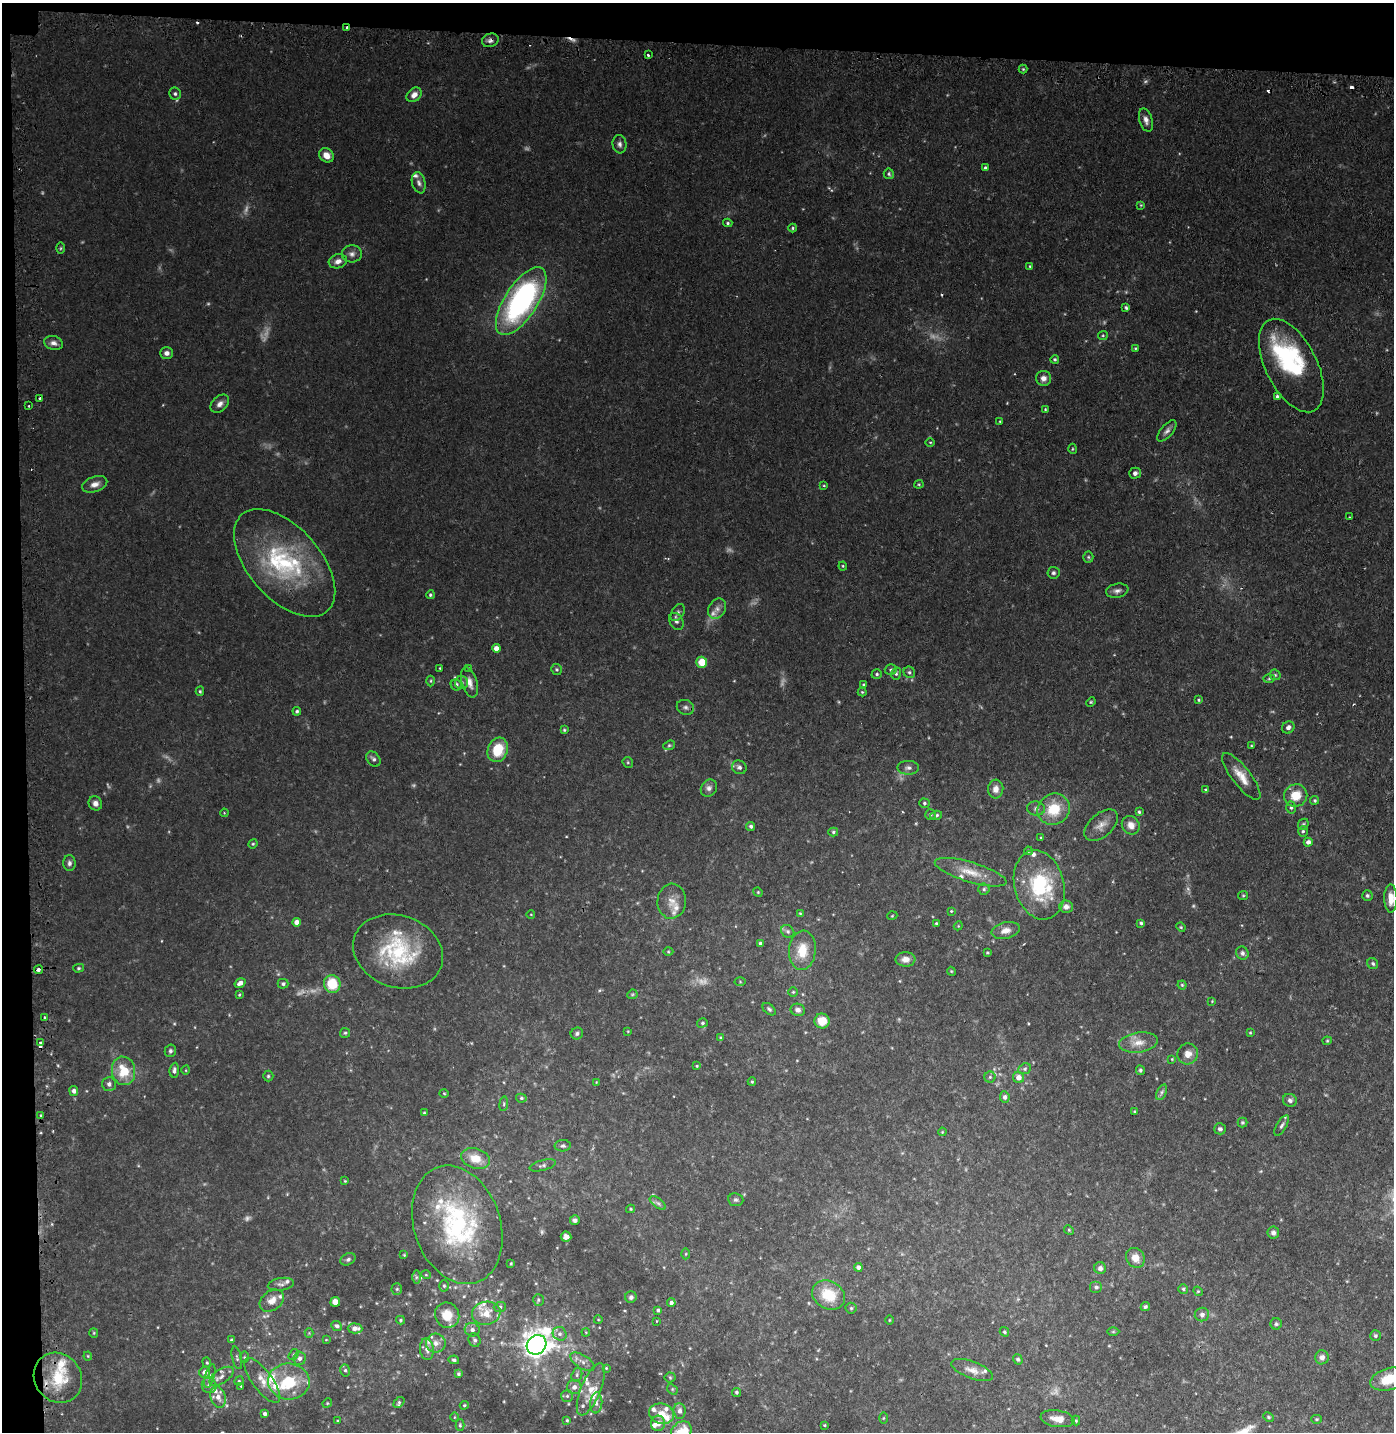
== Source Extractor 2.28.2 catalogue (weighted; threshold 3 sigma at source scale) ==
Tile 1 of 3 x 3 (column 1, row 1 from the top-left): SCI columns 94-1485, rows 2882-4311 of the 4364 x 4333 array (HDU 1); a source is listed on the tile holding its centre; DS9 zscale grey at full resolution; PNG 1396 x 1434 px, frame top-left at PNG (2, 3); each listed source drawn as its Kron ellipse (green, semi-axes under 4 px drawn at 4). Shown black and unused: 5% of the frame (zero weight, under 2 of 3 exposures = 4% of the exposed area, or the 3 px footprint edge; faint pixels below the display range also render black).
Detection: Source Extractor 2.28.2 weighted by HDU 2 'WHT'; one run over the whole footprint, this tile lists its part. Background 0.105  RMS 0.0083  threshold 0.0376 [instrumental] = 3 sigma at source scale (4.5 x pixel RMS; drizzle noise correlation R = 1.50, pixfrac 1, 0.05/0.05 arcsec/px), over >= 5 px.
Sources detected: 364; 20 too faint to see at this stretch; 7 cosmic-ray / hot-pixel residue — neither listed nor drawn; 35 inside a brighter listed object's ellipse — not listed separately; the other 302 listed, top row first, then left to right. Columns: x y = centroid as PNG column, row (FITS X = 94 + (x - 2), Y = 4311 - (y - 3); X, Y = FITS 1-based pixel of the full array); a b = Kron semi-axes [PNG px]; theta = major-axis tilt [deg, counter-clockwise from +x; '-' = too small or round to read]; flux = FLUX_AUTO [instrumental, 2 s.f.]
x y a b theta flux
347 28 3 2 - 3.6
490 40 8 6 18 3
648 55 3 3 - 6.5
1023 69 4 4 - 1
175 94 6 6 - 1.9
414 95 8 6 41 5.2
1146 120 12 6 -74 4.3
620 144 9 7 -85 3.1
326 155 8 6 -40 7.2
985 168 4 3 - 1.5
889 174 5 5 - 1.3
419 183 11 6 -76 3.5
1141 205 4 4 - 0.75
728 223 4 3 - 1.2
793 228 4 3 - 1.1
61 248 6 4 88 1
352 254 10 8 4 3.9
338 261 9 7 17 4.8
1030 266 4 3 - 0.86
521 301 39 16 57 200
1126 308 4 3 - 1.3
1103 335 5 4 - 1.1
53 343 10 7 -14 4.1
1135 348 4 3 - 0.84
167 353 6 5 - 3.4
1055 359 4 4 - 1.3
1291 366 51 25 -63 85
1043 378 7 7 - 4.4
1277 396 4 3 - 1.6
40 399 4 3 - 2.7
220 404 11 7 45 4.5
29 406 2 2 - 0.91
1045 409 4 3 - 0.77
1000 421 3 2 - 0.77
1167 431 13 6 49 3.4
930 442 4 3 - 0.74
1072 449 5 3 - 0.83
1135 473 6 5 - 3.4
95 484 13 7 18 5.5
919 484 4 4 - 0.96
824 485 4 3 - 0.84
1350 517 3 2 - 0.71
1088 557 5 5 - 1.3
285 563 64 36 -48 94
843 566 4 4 - 0.88
1053 573 6 6 - 1.9
1117 591 11 7 11 3.5
430 595 4 4 - 1.3
717 609 11 8 57 4.7
678 613 9 6 57 2.7
676 621 9 6 -60 2.7
496 648 4 4 - 5.3
702 662 5 5 - 16
440 668 3 3 - 0.71
469 668 4 3 - 0.88
557 670 5 5 - 1.3
891 670 6 5 - 1.5
909 672 6 5 - 1.7
877 674 5 5 - 1.5
896 674 6 5 - 1.6
1275 675 6 5 - 1.2
1269 678 5 3 - 1
431 681 5 3 - 0.99
469 682 15 7 -73 6.7
462 683 6 6 - 2.4
456 685 6 5 - 2.6
863 685 4 4 - 1
200 691 4 4 - 1.3
862 692 4 4 - 0.97
1199 700 4 3 - 0.9
1091 702 5 4 - 1
685 707 9 7 -23 2.9
297 711 4 4 - 1.5
1288 727 6 5 - 3.5
564 730 4 4 - 1
669 745 6 4 21 1.2
1251 745 4 2 - 0.61
498 750 12 10 70 24
373 759 8 6 -50 2.6
628 762 5 5 - 1.1
739 767 7 6 - 3
908 768 10 7 0 3.6
1241 776 28 9 -52 12
709 788 9 7 52 3.7
996 789 9 7 85 5.7
1205 789 4 3 - 1.3
1296 795 12 11 - 15
1315 800 4 4 - 1.4
95 803 7 6 - 3.9
924 803 5 4 - 1.4
1291 807 6 5 - 1.8
1036 809 9 7 -10 2.7
1054 809 16 15 - 25
1139 812 4 4 - 1.3
224 813 4 3 - 0.67
931 814 5 5 - 1.3
936 815 6 4 18 1.7
1303 824 6 5 - 1.4
1101 825 20 11 41 8.4
1131 825 9 8 - 7.5
751 826 4 4 - 2
1303 831 5 4 - 1.4
833 832 5 4 - 1.3
1041 838 4 3 - 0.87
1308 842 4 4 - 3.6
253 844 5 4 - 0.98
1028 851 4 3 - 1
69 863 8 6 -89 2.8
971 872 37 10 -17 16
1039 885 35 24 -76 65
984 889 5 5 - 1.9
758 892 5 4 - 0.87
1367 895 5 5 - 1.6
1243 896 5 4 - 1
1391 898 14 6 -89 8.4
672 901 17 14 86 10
1066 907 7 6 - 3.4
951 911 3 2 - 0.74
800 913 4 3 - 0.8
531 914 4 3 - 0.59
892 916 5 3 - 0.79
297 922 4 4 - 5.7
936 923 3 3 - 0.85
1141 923 4 3 - 1.4
958 926 4 3 - 0.74
1181 927 5 4 - 0.88
1006 930 14 8 13 6.6
788 931 7 6 - 2.1
760 943 4 4 - 2.6
802 950 20 13 84 19
398 951 46 36 -19 77
668 952 5 3 - 0.77
987 953 4 3 - 0.93
1242 953 6 6 - 2.6
905 959 10 7 -1 6.3
1373 964 6 5 - 2
79 968 5 4 - 1.2
38 970 4 3 - 2.9
951 971 4 3 - 0.77
740 982 5 3 - 0.74
240 983 6 4 34 4.4
283 984 5 5 - 1.9
332 984 9 8 - 25
1182 985 4 4 - 1.1
793 992 5 4 - 1
632 994 5 4 - 0.99
239 995 4 3 - 0.89
1212 1001 3 3 - 0.67
769 1009 7 5 -40 1.7
798 1010 7 6 - 3.4
44 1018 3 2 - 1.1
822 1021 7 7 - 13
702 1023 5 4 - 1.5
628 1031 3 3 - 0.6
345 1033 5 5 - 1.2
577 1033 6 6 - 2
1250 1033 3 3 - 0.75
721 1037 4 3 - 0.89
1327 1041 4 4 - 0.93
40 1042 3 3 - 1.7
1138 1043 19 10 8 9.7
170 1051 6 5 - 2
1188 1054 10 10 - 6.9
1172 1059 3 3 - 0.68
697 1066 4 3 - 0.83
1025 1069 6 5 - 1.8
174 1070 7 4 83 2.4
186 1070 5 3 - 0.67
1140 1070 5 4 - 1.3
124 1071 14 11 -79 22
268 1076 5 5 - 1.4
990 1077 5 5 - 1.5
1019 1077 6 5 - 5.8
596 1082 3 2 - 0.54
752 1082 4 4 - 1
109 1084 7 7 - 3.3
74 1091 5 4 - 3.1
1162 1092 8 4 67 2.1
444 1093 5 3 - 0.79
1005 1097 6 5 - 2.7
521 1098 5 4 - 1.6
1290 1100 7 6 - 2.6
504 1104 7 3 82 1.2
1134 1111 4 3 - 0.85
424 1113 3 3 - 0.88
41 1115 4 3 - 0.8
1242 1122 5 5 - 1.3
1282 1125 11 5 59 2.4
1220 1129 6 5 - 2.3
942 1132 4 3 - 0.7
563 1146 8 5 4 1.9
475 1158 15 10 -19 14
543 1165 13 5 14 2.5
345 1181 4 3 - 0.7
736 1200 8 6 -7 2.1
658 1203 9 4 -36 2.2
631 1209 4 4 - 0.93
575 1220 5 5 - 2.2
457 1225 61 43 -71 130
1069 1230 5 4 - 1
1273 1233 6 6 - 2.9
566 1237 5 5 - 3.8
686 1254 5 3 - 0.84
404 1255 4 3 - 0.75
1135 1258 10 9 - 8
348 1259 8 5 29 2.1
511 1263 3 3 - 0.81
858 1267 4 4 - 3.4
1100 1268 6 6 - 3.1
426 1275 5 3 - 0.74
416 1277 7 4 90 1.7
281 1284 13 6 8 3.3
444 1286 6 5 - 1.5
1096 1287 6 6 - 2.1
397 1289 5 5 - 1.4
1183 1289 5 5 - 1.4
1198 1291 5 4 - 1
829 1295 17 14 -30 26
631 1297 5 5 - 2.1
538 1300 6 5 - 1.5
272 1301 13 9 37 7.8
335 1302 5 5 - 8.2
671 1303 4 4 - 2.9
1145 1306 5 4 - 1.5
500 1307 6 5 - 1.7
851 1308 5 5 - 1.3
658 1310 4 3 - 1.5
486 1313 14 11 11 14
447 1315 13 12 - 18
1202 1315 7 7 - 2.9
401 1320 4 4 - 1.1
598 1320 4 3 - 0.64
889 1320 4 3 - 0.62
657 1321 3 2 - 0.5
1276 1324 6 5 - 1.5
337 1326 5 4 - 2.2
355 1328 7 5 -1 5.5
472 1330 7 6 - 3.5
586 1332 4 3 - 0.72
1004 1332 5 3 - 1.2
1113 1332 6 4 0 1
94 1333 5 4 - 0.89
309 1333 4 4 - 0.89
560 1334 7 6 - 2.9
1375 1336 5 5 - 1.6
231 1340 4 3 - 1.4
326 1340 4 2 - 0.52
475 1340 7 6 - 2.4
436 1343 10 9 - 6
536 1345 10 9 - 820
427 1349 11 7 -85 4.7
294 1355 6 4 55 1.2
88 1356 4 4 - 0.79
244 1357 6 4 -90 1.1
1322 1357 7 7 - 3.7
237 1358 12 4 -77 2
300 1358 7 6 - 3.5
1018 1359 5 4 - 1.4
454 1360 5 4 - 1.6
207 1362 5 4 - 1.1
582 1362 14 6 -32 4.8
606 1368 4 4 - 0.99
345 1370 6 5 - 1.5
972 1370 22 8 -20 7.3
205 1372 5 5 - 5.9
458 1374 4 4 - 1.5
577 1375 7 5 71 1.9
210 1376 12 4 73 2.7
221 1376 14 7 34 5.2
670 1377 5 5 - 1.1
58 1378 26 23 -53 34
1389 1379 19 10 16 21
262 1380 27 10 -53 12
239 1381 5 4 - 1
289 1381 21 18 -5 34
209 1385 8 7 - 3.8
241 1386 3 3 - 0.81
574 1387 7 7 - 4.6
591 1389 28 10 67 13
672 1389 6 4 -47 1.2
736 1392 4 4 - 1.6
567 1396 6 6 - 1.8
218 1397 11 7 -71 6.7
399 1402 6 4 43 1.3
327 1403 5 4 - 0.93
596 1403 10 6 84 3.6
464 1405 4 3 - 1
680 1411 8 6 -85 3.4
265 1414 4 4 - 2.1
661 1414 12 10 -15 9.3
454 1417 5 3 - 0.7
1269 1417 6 4 -28 1.2
883 1418 6 4 88 0.87
1057 1419 17 8 -9 9.4
1317 1419 5 4 - 1.2
567 1420 3 3 - 0.99
338 1421 3 3 - 0.85
1076 1421 5 4 - 1
658 1423 8 7 - 4.8
460 1425 6 4 -90 1.3
824 1425 3 3 - 0.77
681 1432 12 9 52 16
Overlapping masked pixels (flux is a lower limit): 4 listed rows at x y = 347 28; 490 40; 38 970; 58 1378
Isophote crosses this tile's border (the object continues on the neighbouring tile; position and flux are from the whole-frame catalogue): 3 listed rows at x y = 1391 898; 1389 1379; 681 1432